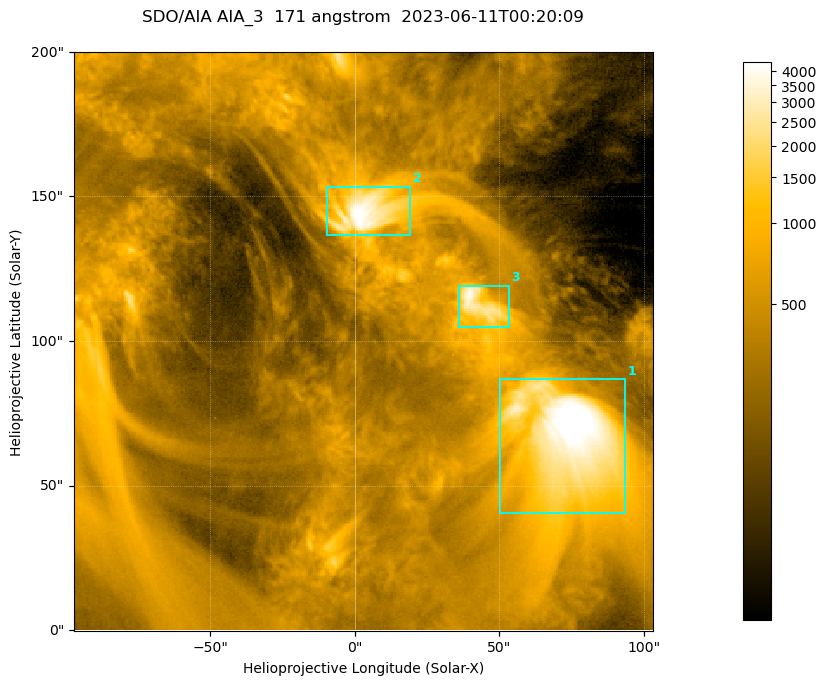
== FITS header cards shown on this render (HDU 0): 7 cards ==
TELESCOP= 'SDO/AIA '           / For AIA: SDO/AIA
INSTRUME= 'AIA_3   '           / For AIA: AIA_ATA1, AIA_ATA2, AIA_ATA3 or AIA_AT
WAVELNTH=                  171 / [angstrom] Wavelength
WAVEUNIT= 'angstrom'           / Wavelength unit: angstrom
DATE-OBS= '2023-06-11T00:20:09.350' / [ISO] Date when observation started; ISO 8
CTYPE1  = 'HPLN-TAN'           / CTYPE1; Typically HPLN
CTYPE2  = 'HPLT-TAN'           / CTYPE2; Typically HPLT

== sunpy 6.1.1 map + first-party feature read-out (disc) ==
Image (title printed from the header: SDO/AIA AIA_3  171 angstrom  2023-06-11T00:20:09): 334 x 334 px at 0.599 arcsec/px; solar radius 945 arcsec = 1577 px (partial field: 1.4% of the solar disc is inside the frame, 100% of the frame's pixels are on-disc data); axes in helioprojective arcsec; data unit not stated in the header (colour bar unlabelled)
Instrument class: DISC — disc imager (sunpy class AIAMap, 171 A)
Bright regions (active regions / flare kernels): reference = the on-disc median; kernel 3 px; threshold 5 sigma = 1090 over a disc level ~360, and >= 1.15x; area >= 111 px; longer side >= 4 px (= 2.4 arcsec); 3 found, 3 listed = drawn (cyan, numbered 1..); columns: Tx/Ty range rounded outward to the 2 arcsec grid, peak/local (2 s.f.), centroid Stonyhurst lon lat
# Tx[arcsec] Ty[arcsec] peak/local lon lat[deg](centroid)
1 50..94 40..88 15 +4 +4
2 -10..20 136..154 12 +0 +9
3 36..54 104..120 11 +3 +7